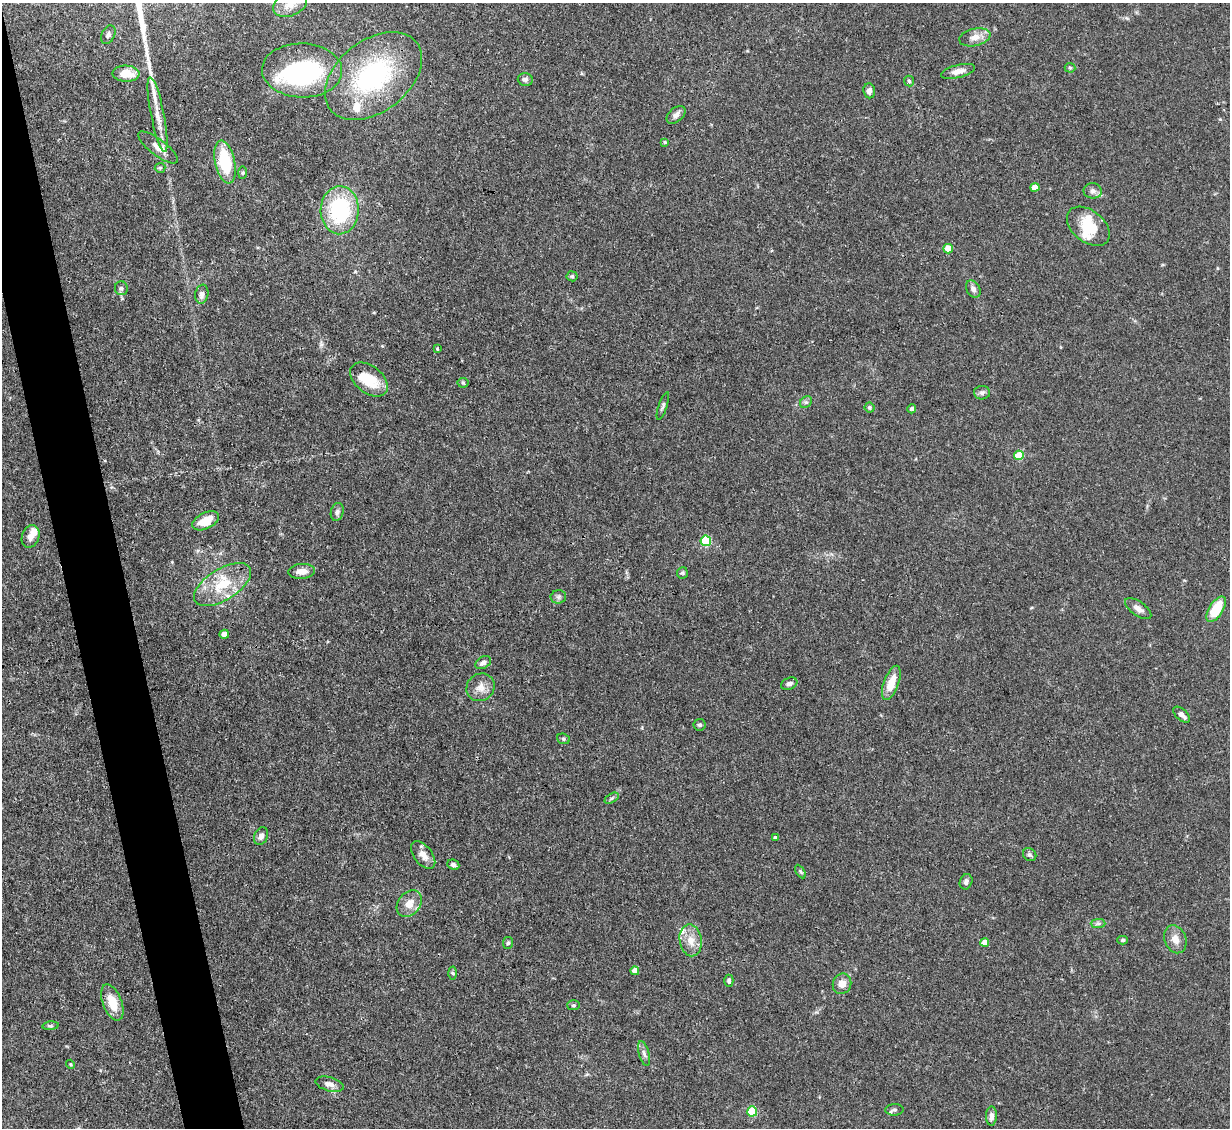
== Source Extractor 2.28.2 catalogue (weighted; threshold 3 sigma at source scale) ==
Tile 11 of 4 x 4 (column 3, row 3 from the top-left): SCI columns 2455-3682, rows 1375-2500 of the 4909 x 4883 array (HDU 1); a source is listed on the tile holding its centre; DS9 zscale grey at full resolution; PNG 1232 x 1130 px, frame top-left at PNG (2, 3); each listed source drawn as its Kron ellipse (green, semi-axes under 4 px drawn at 4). Shown black and unused: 4% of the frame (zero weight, under 3 of 4 exposures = <1% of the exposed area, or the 3 px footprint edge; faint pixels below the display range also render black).
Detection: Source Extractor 2.28.2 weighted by HDU 2 'WHT'; one run over the whole footprint, this tile lists its part. Background 0.142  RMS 0.0044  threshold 0.0199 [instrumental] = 3 sigma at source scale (4.5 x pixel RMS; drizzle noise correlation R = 1.50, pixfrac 1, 0.05/0.05 arcsec/px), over >= 5 px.
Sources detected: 92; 2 inside a brighter object's white glare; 1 long thin detection or spike segment (spike, bleed or trail) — neither listed nor drawn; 7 inside a brighter listed object's ellipse — not listed separately; the other 82 listed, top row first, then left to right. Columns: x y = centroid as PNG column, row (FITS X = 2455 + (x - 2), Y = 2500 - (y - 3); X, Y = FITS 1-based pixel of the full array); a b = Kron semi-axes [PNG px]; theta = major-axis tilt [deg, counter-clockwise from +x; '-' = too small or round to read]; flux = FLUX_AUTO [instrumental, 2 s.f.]
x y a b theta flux
290 4 17 11 21 5.1
108 35 10 6 63 1.3
975 37 16 8 13 4
1070 68 5 5 - 0.6
302 70 40 27 -1 62
958 71 17 6 14 3.2
126 74 13 8 -1 7.3
373 76 55 35 38 56
525 79 7 6 - 1.3
909 81 5 5 - 0.78
869 91 7 6 - 2.1
157 115 38 6 -79 7
676 115 11 7 41 1.9
665 142 4 4 - 0.42
158 147 24 8 -37 3.8
225 162 22 10 -78 20
160 168 5 5 - 0.59
243 173 6 4 84 0.63
1035 187 4 4 - 7.1
1093 191 9 8 - 1.7
340 210 24 19 88 39
1088 226 24 16 -39 11
948 249 5 5 - 7.7
572 276 5 5 - 0.63
121 288 7 6 - 1.1
973 289 9 6 -60 1.8
202 294 9 6 79 2.1
437 349 3 2 - 0.45
369 380 21 13 -38 12
463 383 5 5 - 0.64
982 393 8 7 - 1.3
806 402 6 5 - 0.89
663 406 14 4 71 1
869 407 5 5 - 0.65
912 409 4 4 - 1.3
1019 455 5 4 - 14
337 512 9 6 75 1.4
206 521 14 8 25 7.4
31 536 12 8 69 3.7
706 541 5 5 - 30
302 571 13 7 5 3.3
682 573 6 5 - 0.71
223 585 32 15 32 16
558 597 8 6 9 1.2
1138 609 15 7 -35 2.5
1216 609 14 7 58 14
224 634 4 4 - 3.6
483 663 8 5 29 1.7
891 683 18 7 70 7.6
789 684 8 6 21 1.4
480 687 15 13 41 4.4
1182 715 10 5 -43 2
700 725 6 5 - 0.91
563 739 6 5 - 0.74
612 798 8 4 31 0.89
261 836 9 6 67 1.9
775 837 3 3 - 0.77
423 855 16 9 -53 4
1030 855 7 6 - 1
453 865 6 5 - 1.5
800 871 7 4 -59 0.68
966 882 8 6 69 1.5
409 904 14 11 49 5.2
1098 924 7 4 1 0.96
1175 939 14 10 -69 3.9
691 940 16 11 -80 5.1
1123 940 5 4 - 0.85
985 942 4 4 - 4.6
508 943 6 5 - 0.74
635 971 4 4 - 4.6
452 973 6 4 -87 0.73
729 981 6 4 89 1.2
842 984 10 9 - 3.7
112 1002 19 9 -69 9.2
574 1005 6 5 - 0.75
51 1026 8 3 5 0.64
644 1054 13 5 -74 1.6
70 1064 5 4 - 0.45
329 1084 14 7 -16 2.7
894 1110 9 5 2 1.2
752 1111 5 5 - 17
991 1116 9 5 88 2.1
Isophote crosses this tile's border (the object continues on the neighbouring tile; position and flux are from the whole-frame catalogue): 1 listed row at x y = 290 4